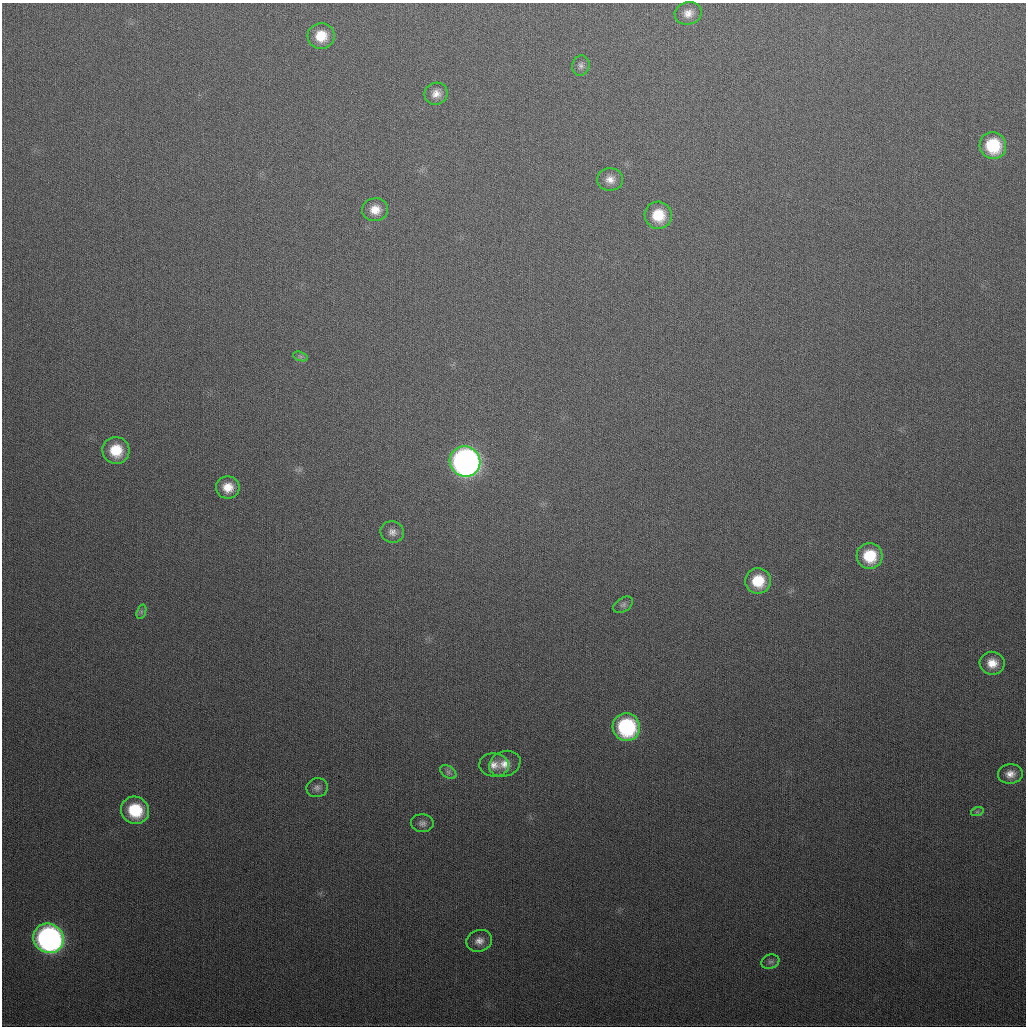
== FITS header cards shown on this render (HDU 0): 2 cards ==
NAXIS1  =                 1024
NAXIS2  =                 1024

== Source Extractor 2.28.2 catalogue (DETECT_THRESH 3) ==
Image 1024 x 1024 px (HDU 0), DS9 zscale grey, 1 PNG px = 1 image px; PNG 1028 x 1028 px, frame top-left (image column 1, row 1024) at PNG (2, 3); each listed source drawn as its Kron ellipse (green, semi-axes under 4 px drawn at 4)
Background 339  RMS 13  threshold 39.3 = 3 sigma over >= 5 px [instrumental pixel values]
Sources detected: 30; all 30 listed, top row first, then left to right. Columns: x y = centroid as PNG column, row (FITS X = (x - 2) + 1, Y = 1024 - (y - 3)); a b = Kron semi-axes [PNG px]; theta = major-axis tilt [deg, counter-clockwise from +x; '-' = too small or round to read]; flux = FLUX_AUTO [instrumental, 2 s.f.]
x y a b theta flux
688 13 13 11 14 8200
321 36 13 13 - 19000
581 66 10 8 74 3800
436 94 12 11 - 7500
993 146 14 13 - 46000
610 179 13 11 -1 7900
375 210 13 11 8 11000
658 215 14 13 - 27000
300 356 7 4 -19 2100
116 450 13 13 - 26000
465 461 15 15 - 440000
228 487 12 11 - 13000
392 532 12 10 -13 5400
870 556 13 13 - 33000
758 581 13 12 - 28000
623 605 10 7 32 3100
141 612 7 4 72 1900
992 663 12 11 - 12000
626 727 14 13 - 100000
505 764 16 12 22 11000
494 765 15 11 -6 8500
448 772 9 6 -36 2700
1010 774 12 9 4 7500
317 788 10 9 - 4100
135 810 14 13 - 45000
977 812 6 4 18 1400
422 823 11 9 -3 3900
49 938 15 14 - 320000
479 941 13 10 18 6900
770 962 9 7 19 3000